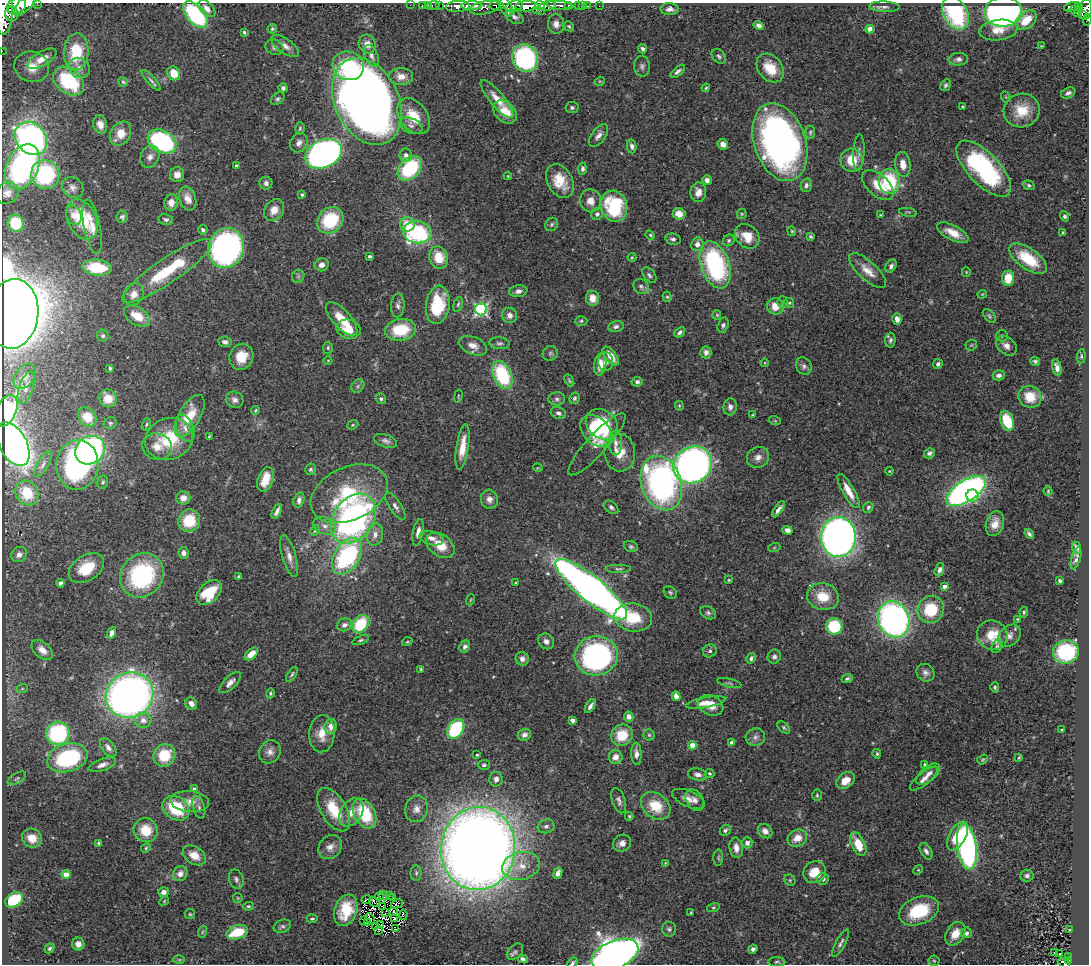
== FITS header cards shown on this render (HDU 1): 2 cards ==
NAXIS1  =                 1087
NAXIS2  =                  962

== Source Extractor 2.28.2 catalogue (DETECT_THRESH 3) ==
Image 1087 x 962 px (HDU 1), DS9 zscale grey, 1 PNG px = 1 image px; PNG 1091 x 966 px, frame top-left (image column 1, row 962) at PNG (2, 3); each listed source drawn as its Kron ellipse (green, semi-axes under 4 px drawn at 4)
Background 0.833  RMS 0.035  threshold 0.104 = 3 sigma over >= 5 px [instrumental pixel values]
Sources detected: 493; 2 with non-positive FLUX_AUTO (blend fragments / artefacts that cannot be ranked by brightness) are neither listed nor drawn; the other 491 listed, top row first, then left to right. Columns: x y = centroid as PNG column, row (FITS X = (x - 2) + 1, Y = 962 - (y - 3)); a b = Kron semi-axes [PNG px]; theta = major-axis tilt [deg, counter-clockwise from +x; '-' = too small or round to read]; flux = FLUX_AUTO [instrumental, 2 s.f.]
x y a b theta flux
37 3 2 2 - 38
24 5 13 6 45 3400
410 5 2 2 - 15
422 5 3 2 - 13
428 5 2 2 - 13
434 5 6 3 10 38
439 5 3 2 - 35
540 5 5 3 - 750
560 5 13 3 -6 370
568 5 3 3 - 110
16 6 10 7 26 3500
458 6 12 5 3 2300
472 6 10 3 2 1800
497 6 7 5 -5 470
514 6 9 5 16 830
527 6 12 5 2 4100
548 6 8 4 4 1400
578 6 2 2 - 16
582 6 2 2 - 10
588 6 3 2 - 25
599 6 2 2 - 8
1078 6 3 3 - 89
506 7 10 5 -67 720
884 7 15 5 -2 10
1072 7 8 4 18 210
207 8 10 6 -44 18
485 8 15 6 10 1100
670 9 9 6 -2 13
1086 9 11 6 81 720
536 10 3 2 - 230
1074 10 2 2 - 51
541 11 2 2 - 94
4 12 23 8 88 5900
1003 12 19 15 3 800
955 13 17 12 -62 280
1077 13 2 2 - 26
12 14 7 7 - 1400
195 15 16 9 -49 270
1082 15 3 2 - 74
514 17 10 6 -30 8.3
1026 20 12 8 40 50
1087 20 6 3 82 65
556 24 10 8 -84 14
569 26 5 4 - 3.1
759 26 5 4 - 8.3
272 29 5 4 - 4
870 29 4 4 - 48
998 30 19 10 7 35
244 32 3 3 - 3.7
367 44 10 8 -69 19
285 46 16 7 -34 16
1041 46 4 4 - 2.1
274 47 9 7 -26 8.4
642 49 4 4 - 6.6
2 51 2 2 - 8.4
76 52 18 12 87 110
371 56 11 6 -65 9.9
719 56 8 6 -48 6.6
525 58 14 12 -64 380
42 59 16 7 30 28
958 59 10 6 4 8.8
348 66 16 14 -23 120
642 66 10 8 -87 8.7
32 67 17 15 -18 43
79 68 11 9 -38 18
770 68 16 12 -50 50
678 71 9 4 41 7.1
174 73 7 6 - 41
401 76 12 8 0 23
151 80 13 4 -48 6.9
69 81 17 12 -39 190
600 81 5 3 - 1.9
123 82 5 4 - 3.5
946 85 6 4 58 4.9
283 88 4 4 - 5.9
706 88 4 3 - 2.6
1068 93 7 5 24 8.1
1006 97 5 3 - 2
278 99 7 5 40 5.3
497 99 24 7 -50 37
367 101 46 32 -64 2900
962 106 3 3 - 2.6
572 108 6 5 - 5.1
1022 110 18 16 21 60
505 112 13 9 -42 50
413 116 20 13 -53 58
100 124 9 6 -76 17
411 126 12 7 -22 11
300 128 6 4 75 3.9
810 132 7 5 87 3.8
120 134 13 10 58 37
598 136 13 7 52 13
31 138 18 14 -50 830
162 141 15 10 -30 340
780 142 40 25 -71 1000
299 143 10 8 55 13
723 144 5 5 - 16
632 146 7 4 -81 7.9
859 152 18 5 87 11
324 154 19 13 27 1000
406 155 6 6 - 11
150 157 11 9 63 14
852 160 11 11 - 52
903 164 12 7 -81 27
236 165 3 2 - 2.5
22 167 24 15 64 530
410 168 14 10 46 180
582 169 6 4 90 6.2
984 169 36 16 -46 310
45 174 14 14 - 220
177 175 7 7 - 16
508 176 4 4 - 2.4
707 180 5 5 - 11
560 181 18 12 -61 57
889 182 12 10 -87 160
266 183 6 6 - 7.8
806 185 7 5 77 6.8
878 185 19 10 -42 44
1029 185 6 4 -19 4.3
73 187 11 9 -38 13
698 192 10 7 87 21
7 193 12 10 33 14
302 195 4 4 - 3.3
188 198 12 8 -69 20
590 201 11 10 - 22
171 202 8 7 - 17
614 206 16 13 -75 170
274 210 12 9 55 27
908 212 9 2 -10 2.6
597 214 6 5 - 7.5
679 214 6 5 - 25
742 214 5 5 - 3.2
74 215 10 7 -65 14
880 215 3 2 - 2.1
1065 216 5 4 - 5.5
122 217 6 5 - 5.7
82 219 21 14 -64 92
166 219 7 5 -12 6.3
330 220 14 12 44 120
16 223 8 8 - 73
408 224 7 7 - 40
552 224 7 6 - 4.9
92 227 27 8 -79 27
203 230 5 4 - 6.4
792 231 5 4 - 2.7
417 232 14 11 -6 320
1063 232 4 3 - 2.5
953 233 17 7 -27 34
650 235 5 4 - 2.6
747 236 13 11 -46 44
810 236 4 3 - 3.8
673 239 8 5 -10 6.8
729 240 6 5 - 4.6
697 244 7 6 - 15
226 248 20 17 72 730
369 256 3 3 - 5.4
439 257 11 9 -74 50
632 257 4 4 - 2.5
1028 259 22 10 -35 88
322 265 7 6 - 11
715 265 24 14 -71 370
891 266 7 5 60 8
97 267 15 8 -6 96
167 271 54 12 34 150
868 271 23 9 -43 30
966 272 5 4 - 2.3
649 275 9 5 -52 6.3
298 276 7 6 - 5.1
1008 278 7 6 - 48
641 286 8 7 - 7.7
518 291 9 6 8 9.7
134 294 11 9 61 24
982 294 5 4 - 2.2
667 297 5 4 - 3.4
593 298 7 6 - 23
782 302 6 5 - 3.6
789 303 5 4 - 3.1
458 304 7 4 74 3.9
398 305 12 6 86 9.5
438 305 19 12 82 100
775 306 8 8 - 33
481 309 6 6 - 460
13 314 35 25 84 5300
509 315 7 7 - 13
717 315 5 4 - 2.6
137 316 14 8 -31 48
989 316 8 4 -47 4.5
342 319 21 9 -47 44
897 319 6 4 -74 16
581 321 6 4 2 3.9
723 325 8 5 75 6.2
616 326 7 5 14 7.1
349 329 12 9 -13 41
400 330 15 11 8 99
680 332 6 4 40 6.9
103 336 6 5 - 4.5
1002 336 6 5 - 5.1
890 340 7 5 87 6.3
225 342 7 5 -7 8.6
499 343 10 5 -5 6.6
971 345 6 5 - 3.6
473 346 15 8 -23 21
1006 346 11 8 -40 17
328 348 6 5 - 3.9
706 352 6 5 - 9.8
550 353 8 7 - 5.9
611 356 11 5 -52 33
1081 356 7 4 84 3.7
241 357 13 11 63 43
328 360 4 3 - 1.9
606 361 9 7 -85 12
1035 361 5 4 - 5
764 363 4 3 - 1.9
938 364 5 4 - 7.1
600 365 11 6 82 32
804 366 9 7 -55 8.8
110 368 4 3 - 3.9
1057 368 8 4 -76 15
502 375 15 9 -66 180
999 375 6 5 - 7.5
25 376 14 9 55 16
569 380 6 3 -61 3.1
637 382 5 5 - 7.7
358 386 7 6 - 6.2
26 388 17 7 71 17
458 396 7 3 78 2.3
1030 397 12 11 - 48
108 398 9 8 - 38
574 398 6 5 - 5.4
381 399 5 5 - 5.6
557 399 8 6 3 7.4
235 400 9 8 - 10
679 406 5 4 - 2.9
730 407 8 6 84 9.4
256 410 4 4 - 3
6 411 16 10 66 350
558 413 8 6 -21 7.3
753 415 4 3 - 2.8
190 416 23 10 59 67
87 417 10 8 -51 52
775 421 6 3 -19 2.5
1007 421 10 6 -67 69
110 423 7 6 - 5.3
146 424 6 4 72 3.6
602 424 17 13 -39 110
353 425 6 4 22 3.1
185 428 14 8 -68 19
596 431 18 12 -46 100
209 436 3 2 - 2.3
169 439 24 20 20 130
386 441 12 6 -19 9.7
616 443 12 6 -89 12
13 444 24 13 -61 1700
597 444 41 10 47 42
157 447 15 13 -14 29
462 447 23 6 82 37
90 450 15 13 37 770
620 452 19 15 -83 43
929 453 6 5 - 7
758 457 11 10 - 16
43 464 14 5 60 11
77 465 25 21 84 410
693 465 20 17 35 1300
538 468 5 3 - 1.8
311 469 5 5 - 4.8
889 471 4 3 - 2.1
265 479 13 7 71 38
103 482 7 5 78 5.1
661 483 28 20 -72 720
848 491 19 5 -60 34
966 491 22 10 33 1000
1048 491 4 4 - 2.8
27 493 13 11 -55 59
349 494 41 26 24 190
972 496 6 6 - 90
183 498 7 6 - 17
489 499 9 8 - 14
299 500 7 5 73 9.8
395 506 16 6 -57 11
611 507 8 5 -42 6.4
868 507 5 5 - 4.8
778 509 9 4 54 10
277 511 8 3 63 9.8
353 518 27 20 54 780
189 521 11 11 - 75
995 524 13 9 74 25
325 526 12 8 -21 17
787 530 5 4 - 12
315 531 6 4 69 3.5
418 532 13 5 79 16
1029 534 5 3 - 5.8
375 535 11 8 77 17
838 537 20 17 88 1600
431 538 12 7 -13 15
440 545 16 10 -37 51
631 547 7 5 -20 4.8
1076 547 6 4 -67 6.6
774 548 6 4 19 2.9
183 553 6 5 - 9.6
19 554 8 7 - 12
289 556 22 6 -74 18
347 556 20 12 58 330
1076 558 11 4 74 8.2
86 568 19 12 32 75
618 569 13 4 0 5.7
939 570 7 4 71 9.2
142 575 23 20 48 310
238 577 4 3 - 3
729 580 4 3 - 2.5
1060 581 4 3 - 4.4
60 583 4 3 - 6.8
516 583 3 2 - 2.5
944 586 4 3 - 12
591 589 45 12 -39 2100
209 592 15 9 43 82
670 592 7 5 -42 4.6
823 597 16 13 -13 57
470 600 6 3 70 2.4
931 609 14 13 - 100
1024 612 5 4 - 3.7
708 613 8 6 -27 6.4
633 617 19 14 -7 79
894 619 18 15 -68 980
1018 619 3 2 - 2
360 624 10 7 51 120
344 625 8 6 24 10
834 626 8 8 - 140
112 633 6 4 70 11
992 635 15 14 - 60
1009 636 12 9 43 14
361 640 9 4 20 4.7
546 641 8 7 - 11
407 642 5 3 - 2.5
465 646 6 5 - 9.5
997 646 7 5 63 4.3
42 650 12 7 -41 22
710 651 7 6 - 6.5
1066 652 13 11 10 180
251 654 8 4 41 22
596 656 21 19 10 590
774 657 7 6 - 7.8
751 658 5 4 - 6.7
522 659 7 6 - 10
421 669 4 4 - 3
925 673 9 8 - 11
292 674 8 4 57 4.5
847 679 6 4 22 4.9
230 682 14 6 45 13
729 683 12 4 -13 4.9
995 687 5 4 - 3.7
22 689 6 3 19 3.1
270 693 5 4 - 3.4
130 695 24 22 29 1700
676 696 5 4 - 15
706 703 20 5 11 21
191 704 6 5 - 14
711 705 13 9 -24 26
590 706 8 3 57 8.2
629 716 5 4 - 13
143 720 8 7 - 16
572 720 4 3 - 13
331 726 8 6 79 18
784 728 7 4 -44 3.9
456 729 11 7 56 180
1062 730 3 3 - 3.4
58 733 12 11 - 270
322 734 19 13 85 38
524 735 7 6 - 9.8
622 735 11 10 - 67
649 735 5 5 - 4.2
755 737 10 8 13 11
732 743 4 4 - 25
692 745 4 4 - 40
108 748 11 6 -52 11
270 752 12 10 61 16
636 754 11 5 -88 13
877 754 5 3 - 3.3
164 755 11 10 - 84
477 755 3 3 - 3
616 757 7 7 - 22
67 758 21 14 16 250
1019 758 3 2 - 2.5
983 760 6 4 38 3.4
925 764 4 4 - 3.7
102 765 14 6 19 14
484 765 6 5 - 4.8
709 773 5 4 - 3.3
697 774 9 6 -9 10
928 774 14 7 40 15
17 778 10 5 30 5.6
496 779 7 6 - 9.3
924 779 17 6 39 16
846 780 10 7 37 28
194 789 4 4 - 11
817 795 5 4 - 3.5
689 799 18 8 -24 19
695 800 12 8 -56 12
190 801 19 10 -6 28
619 801 13 6 -71 9.7
656 806 16 12 -38 65
199 807 11 6 -74 8.4
176 808 14 11 -36 110
416 809 13 11 71 18
334 810 24 12 -60 76
351 812 15 10 57 30
364 813 16 10 -61 120
629 816 4 3 - 3.3
546 826 8 7 - 7.5
146 830 12 11 - 63
725 830 6 5 - 5.3
765 831 8 6 -43 15
958 836 16 8 61 64
32 838 10 9 - 31
797 838 10 8 24 31
99 843 4 3 - 3.1
622 843 9 8 - 15
747 843 6 5 - 13
858 844 13 6 -64 54
330 847 13 11 48 18
967 847 23 9 -82 640
146 848 5 4 - 3.2
478 848 42 37 83 5300
736 848 10 6 -82 21
926 851 9 5 -61 7.6
194 855 12 8 -33 34
718 858 8 5 89 3.7
665 863 4 3 - 2
521 866 19 13 13 42
918 870 5 4 - 2.4
815 872 12 10 37 48
416 873 8 5 89 4.5
558 873 6 4 69 9.3
66 874 4 4 - 36
180 874 8 7 - 16
1027 876 7 6 - 6.5
236 879 10 7 -75 8.3
823 879 6 6 - 7.7
790 880 6 5 - 3.8
163 892 5 4 - 13
380 896 4 2 - 3
383 896 5 3 - 3.9
389 896 3 2 - 2.1
238 898 5 4 - 2.6
393 898 2 2 - 1.2
14 900 9 6 33 110
366 900 5 3 - 2.2
164 901 5 4 - 2.5
375 902 6 2 -34 2.8
397 904 6 2 26 3.3
248 906 6 4 2 3.8
383 906 3 2 - 1.5
713 908 6 4 15 3.5
346 910 16 11 69 73
919 911 21 13 22 120
394 912 3 2 - 3
386 913 4 2 - 1.9
691 913 3 2 - 2.1
190 914 5 5 - 3.2
403 915 5 2 - 1.6
370 918 6 2 -63 0.85
394 918 3 3 - 4
312 919 5 4 - 3.4
363 920 4 2 - 1.8
367 922 3 2 - 0.65
380 924 3 2 - 0.12
282 926 9 6 20 6.8
375 926 2 2 - 1
395 929 3 2 - 4.6
669 929 7 7 - 5.7
379 930 3 2 - 2.3
1069 930 3 2 - 1.9
202 932 6 3 71 3
237 932 11 7 17 83
966 933 5 5 - 9.5
955 934 13 9 57 30
841 943 15 5 62 8.4
78 944 6 6 - 13
49 948 5 4 - 3.9
753 949 4 4 - 5.9
515 952 9 6 47 6.3
1054 953 2 2 - 1.3
1060 954 3 2 - 2.6
615 955 24 14 22 2000
1069 956 3 3 - 20
523 959 5 4 - 7.2
179 960 5 3 - 2.4
934 961 5 5 - 3.1
1068 961 4 3 - 130
777 962 8 5 -2 4.4
573 963 6 4 42 4.9
1064 963 6 3 -28 100
At the frame edge (FLAGS 8, measured only in part): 11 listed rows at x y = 37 3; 24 5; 16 6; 1086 9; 4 12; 1087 20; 2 51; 13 314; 615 955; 573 963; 1064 963
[2 non-positive-flux detections neither listed nor drawn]